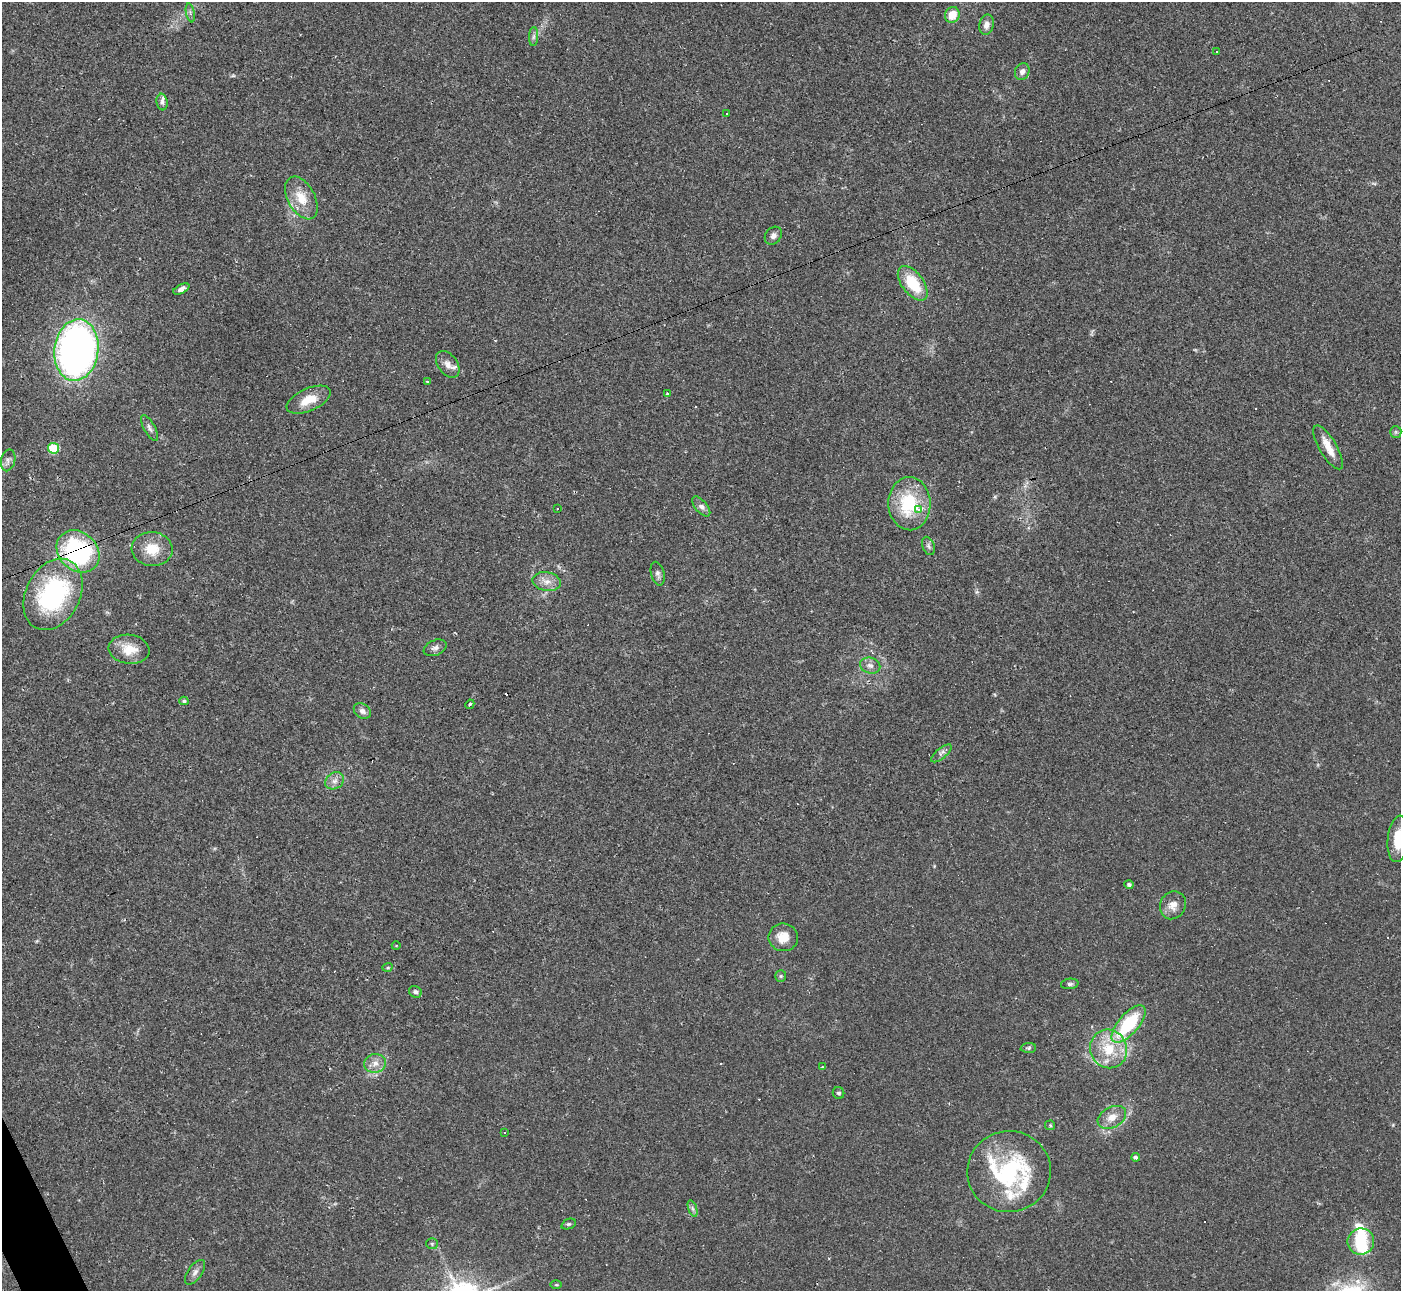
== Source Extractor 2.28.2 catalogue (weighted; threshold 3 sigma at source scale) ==
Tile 7 of 4 x 4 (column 3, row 2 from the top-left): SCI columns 2802-4200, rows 2731-4019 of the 5604 x 5592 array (HDU 1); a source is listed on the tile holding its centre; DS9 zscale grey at full resolution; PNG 1403 x 1293 px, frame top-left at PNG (2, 2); each listed source drawn as its Kron ellipse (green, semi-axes under 4 px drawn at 4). Shown black and unused: <1% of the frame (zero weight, under 2 of 3 exposures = <1% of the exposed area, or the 3 px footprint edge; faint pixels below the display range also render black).
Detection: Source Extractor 2.28.2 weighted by HDU 2 'WHT'; one run over the whole footprint, this tile lists its part. Background 0.0515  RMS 0.0057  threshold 0.0255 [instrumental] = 3 sigma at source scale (4.5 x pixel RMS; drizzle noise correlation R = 1.50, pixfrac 1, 0.05/0.05 arcsec/px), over >= 5 px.
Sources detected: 91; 3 inside a brighter object's white glare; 18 cosmic-ray / hot-pixel residue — neither listed nor drawn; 4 inside a brighter listed object's ellipse — not listed separately; the other 66 listed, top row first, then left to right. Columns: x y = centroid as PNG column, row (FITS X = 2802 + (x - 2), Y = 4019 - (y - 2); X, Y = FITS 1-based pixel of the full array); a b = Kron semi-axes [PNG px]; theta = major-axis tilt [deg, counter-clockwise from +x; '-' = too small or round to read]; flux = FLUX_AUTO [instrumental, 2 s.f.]
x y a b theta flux
190 13 9 4 -78 1.2
952 15 8 7 - 8.8
986 25 10 7 78 3.2
534 37 9 4 89 1.5
1217 51 3 2 - 0.43
1022 72 8 7 - 2.5
162 102 8 5 -82 1.6
726 114 3 2 - 0.66
301 198 23 13 -61 12
773 236 10 7 51 2.5
913 283 20 10 -53 22
181 289 9 4 27 2.2
76 350 31 22 83 290
448 364 15 9 -53 4.2
427 381 3 2 - 0.49
667 394 4 3 - 0.62
309 400 23 11 24 10
150 428 14 5 -61 2.1
1396 432 6 5 - 1.1
1328 447 25 8 -59 7.6
53 448 5 5 - 34
8 460 11 7 77 2.4
909 504 26 21 -88 32
701 506 12 6 -50 2.4
557 509 3 2 - 0.93
919 510 3 3 - 47
928 546 9 6 -69 1.5
152 549 20 17 -5 12
78 551 23 19 -43 82
658 574 12 6 -74 2
547 582 14 9 -11 4.8
53 594 38 27 62 85
435 648 12 7 23 2.2
129 649 20 14 -7 11
870 666 10 8 -15 2.7
184 701 4 4 - 0.85
470 704 5 4 - 0.92
362 711 9 7 -36 2.6
941 753 12 5 39 2.2
335 781 10 8 34 3.1
1398 839 23 10 84 13
1129 885 4 4 - 1.7
1173 905 14 12 65 5.3
783 937 15 14 - 8.5
396 946 4 3 - 0.41
387 967 5 3 - 0.71
781 976 6 5 - 0.91
1070 984 9 5 7 1.4
415 992 6 5 - 1.6
1129 1024 23 10 49 36
1028 1048 8 5 3 1
1109 1049 19 18 - 18
375 1063 11 9 11 4.3
822 1067 3 3 - 0.48
839 1093 6 5 - 1.2
1112 1117 15 10 28 6.1
1050 1125 5 5 - 0.7
505 1133 3 3 - 3.1
1136 1157 4 4 - 1.5
1009 1171 42 40 8 61
692 1208 9 4 -71 1.3
569 1224 7 5 24 0.99
1361 1241 13 13 - 17
432 1244 5 5 - 0.89
195 1272 14 7 54 2.7
556 1285 5 3 - 0.6
Overlapping masked pixels (flux is a lower limit): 1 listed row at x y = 78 551
Isophote crosses this tile's border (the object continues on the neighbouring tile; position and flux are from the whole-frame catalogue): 1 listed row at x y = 1398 839